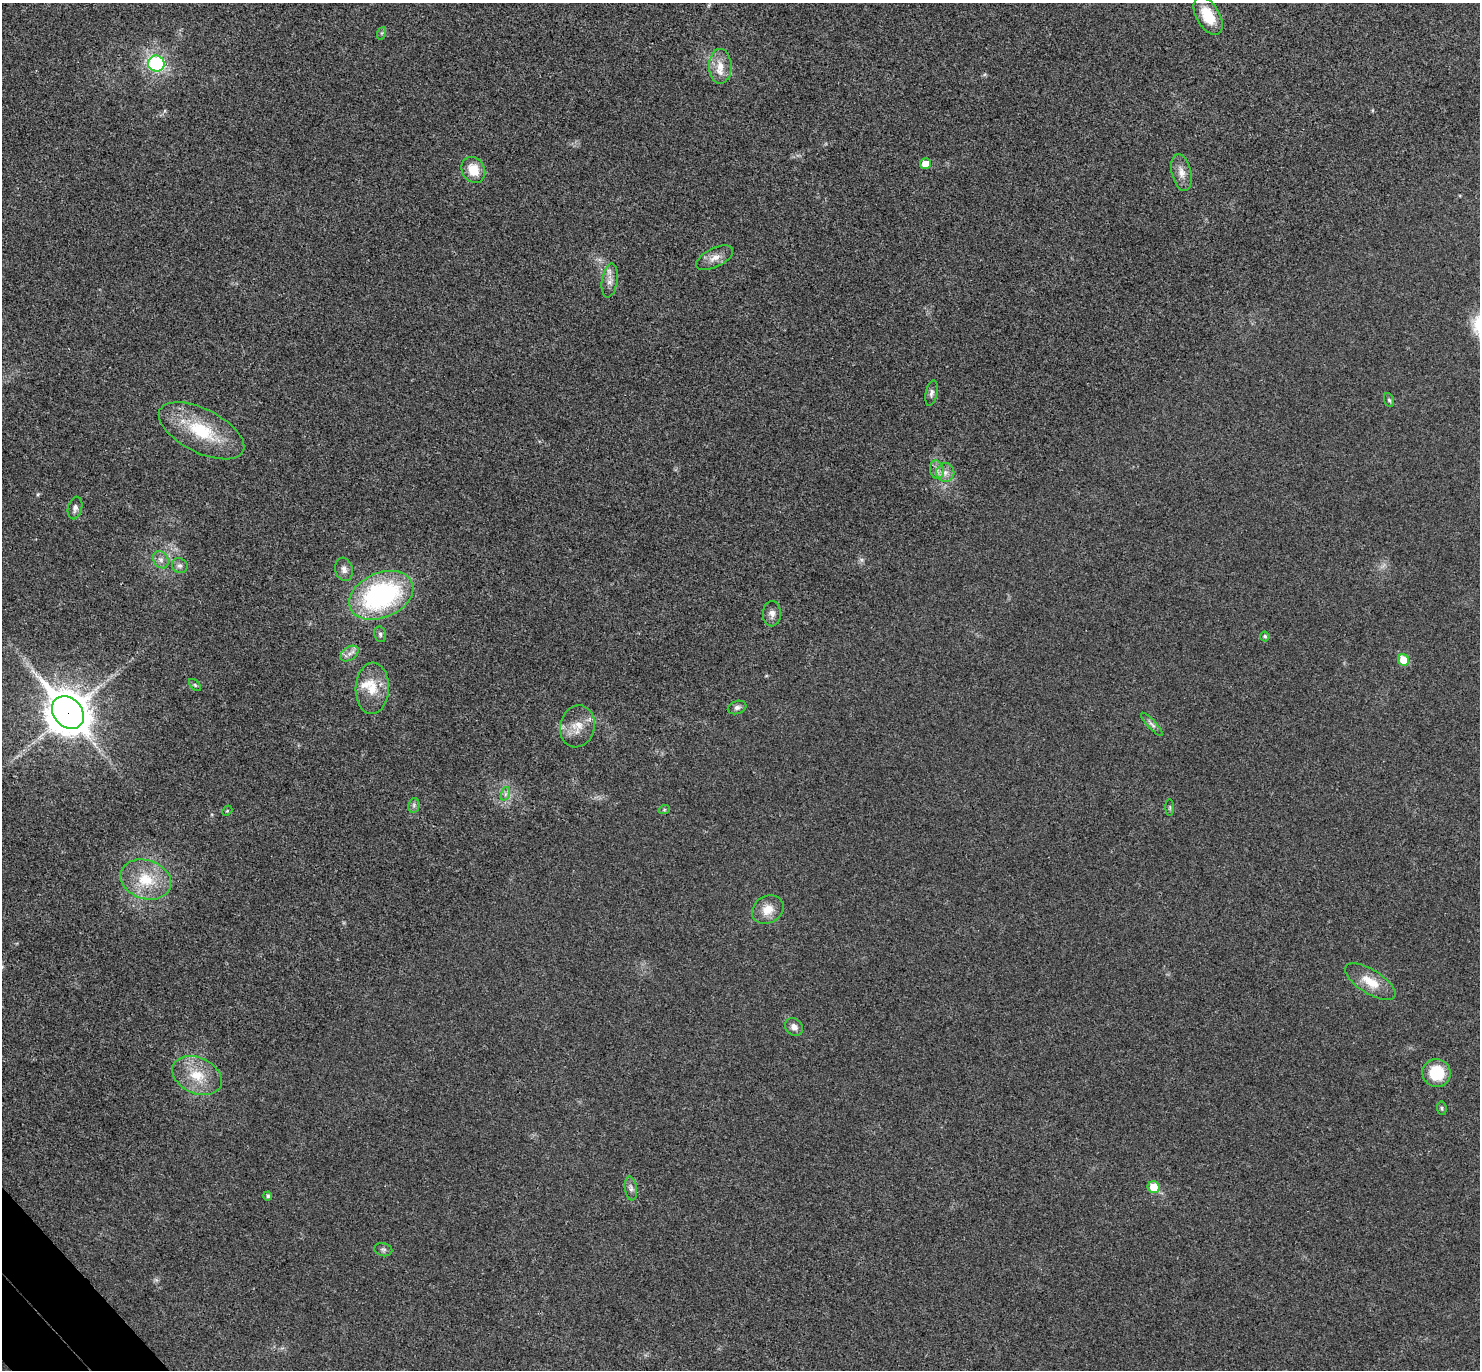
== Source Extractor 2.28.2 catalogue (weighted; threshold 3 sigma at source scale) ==
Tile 7 of 4 x 4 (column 3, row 2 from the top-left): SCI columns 3005-4482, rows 2931-4298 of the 6010 x 6001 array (HDU 1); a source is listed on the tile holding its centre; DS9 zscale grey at full resolution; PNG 1482 x 1372 px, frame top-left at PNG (2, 3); each listed source drawn as its Kron ellipse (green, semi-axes under 4 px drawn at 4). Shown black and unused: <1% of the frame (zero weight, under 3 of 4 exposures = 6% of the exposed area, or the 3 px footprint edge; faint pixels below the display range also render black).
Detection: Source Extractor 2.28.2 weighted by HDU 2 'WHT'; one run over the whole footprint, this tile lists its part. Background 0.0268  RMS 0.0047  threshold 0.0213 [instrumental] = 3 sigma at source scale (4.5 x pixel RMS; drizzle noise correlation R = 1.50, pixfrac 1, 0.05/0.05 arcsec/px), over >= 5 px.
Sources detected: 47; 1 inside a brighter listed object's ellipse — not listed separately; the other 46 listed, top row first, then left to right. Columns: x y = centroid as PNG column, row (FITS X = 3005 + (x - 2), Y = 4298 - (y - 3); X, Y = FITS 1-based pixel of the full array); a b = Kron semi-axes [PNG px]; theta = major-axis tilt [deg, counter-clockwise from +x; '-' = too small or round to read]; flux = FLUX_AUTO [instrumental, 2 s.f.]
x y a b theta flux
1208 16 21 11 -59 12
382 33 6 4 71 0.73
156 64 8 8 - 47
720 66 17 11 -89 6.2
925 164 5 5 - 5.8
473 170 13 11 -59 8.8
1181 173 19 9 -77 4.5
715 258 20 9 26 4.4
610 281 17 7 81 3.4
931 393 13 6 78 1.7
1389 400 7 5 -69 1
201 431 46 22 -27 27
937 470 9 7 -75 2.3
945 473 9 9 - 2.8
75 508 11 7 77 1.9
161 560 9 7 -58 2
180 566 8 7 - 1.6
344 569 12 8 -76 2.5
381 595 33 22 23 75
772 614 12 9 89 2.7
380 634 8 6 -76 1.1
1265 636 5 5 - 0.93
350 654 10 6 35 2.2
1403 660 6 5 - 11
195 685 7 4 -45 0.79
372 688 26 16 88 11
737 707 9 6 17 1.5
68 713 18 14 -48 1300
1152 724 15 4 -47 1.7
577 726 21 17 77 8
505 794 7 4 71 1.1
414 805 7 5 79 1.1
1170 808 8 4 90 0.73
664 810 6 3 19 0.54
227 811 6 4 42 0.63
146 879 26 19 -19 17
768 910 16 13 32 6.7
1370 982 29 12 -32 9.7
794 1027 10 8 -41 2.7
1437 1073 14 14 - 17
197 1076 26 18 -25 14
1442 1108 7 5 -82 0.78
1154 1187 6 6 - 9.7
631 1188 12 6 -81 1.8
268 1196 4 4 - 1
383 1250 9 6 -15 1.2
Overlapping masked pixels (flux is a lower limit): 1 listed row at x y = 68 713